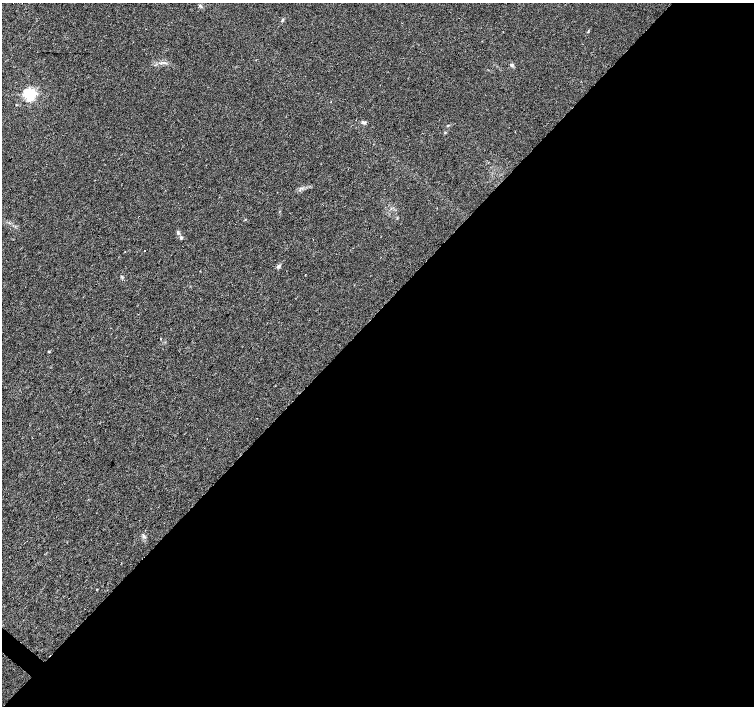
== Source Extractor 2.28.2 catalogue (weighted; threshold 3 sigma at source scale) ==
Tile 12 of 4 x 4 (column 4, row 3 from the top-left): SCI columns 4517-6019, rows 1642-3048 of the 6019 x 6031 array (HDU 1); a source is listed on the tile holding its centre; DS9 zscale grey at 2 x 2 block average (1 PNG px = mean of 2 x 2 image px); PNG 756 x 708 px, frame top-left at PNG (2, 3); no overlay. Shown black and unused: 56% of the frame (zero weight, under 2 of 3 exposures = <1% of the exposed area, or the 3 px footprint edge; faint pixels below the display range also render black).
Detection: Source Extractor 2.28.2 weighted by HDU 2 'WHT'; one run over the whole footprint, this tile lists its part. Background 0.0471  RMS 0.0062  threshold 0.0278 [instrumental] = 3 sigma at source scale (4.5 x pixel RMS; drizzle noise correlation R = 1.50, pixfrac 1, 0.0396/0.0396 arcsec/px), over >= 5 px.
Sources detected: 13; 1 cosmic-ray / hot-pixel residue — not listed; the other 12 listed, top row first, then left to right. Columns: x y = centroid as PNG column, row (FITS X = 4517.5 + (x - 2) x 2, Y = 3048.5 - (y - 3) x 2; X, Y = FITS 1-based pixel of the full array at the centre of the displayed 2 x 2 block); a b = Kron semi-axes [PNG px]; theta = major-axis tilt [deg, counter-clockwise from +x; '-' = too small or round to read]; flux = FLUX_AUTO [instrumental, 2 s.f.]
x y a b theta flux
200 5 3 3 - 1.5
588 32 3 2 - 0.86
511 65 5 4 - 2.6
29 94 4 3 - 310
16 105 2 2 - 1.6
364 122 5 4 - 2.8
178 232 4 3 - 1.7
181 237 4 4 - 2.1
144 251 2 2 - 4
278 266 5 4 - 3.4
49 351 3 2 - 1
144 536 3 3 - 1.9
Diffuse or blended objects may show on this block-average render without a row.